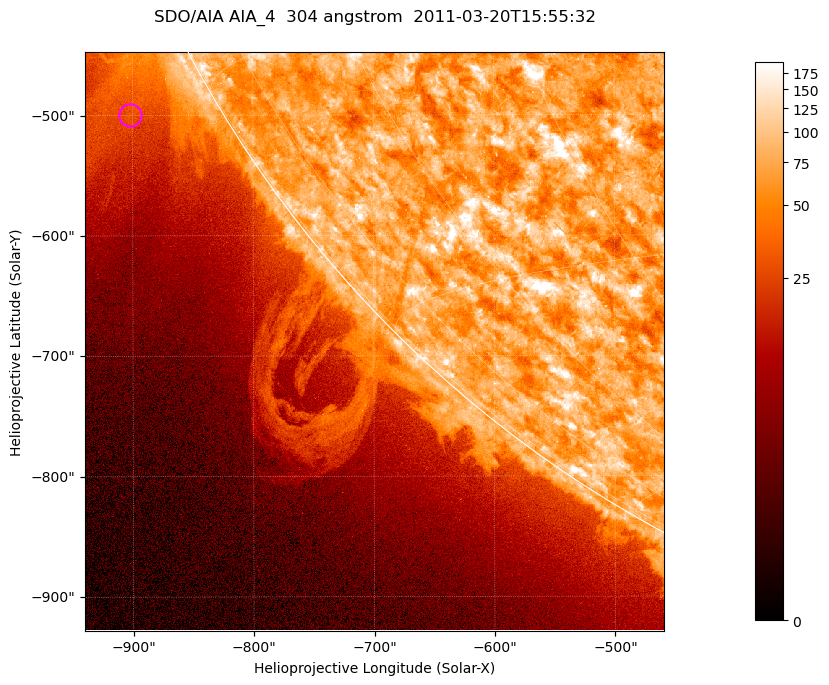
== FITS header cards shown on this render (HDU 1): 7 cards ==
TELESCOP= 'SDO/AIA '           / For AIA: SDO/AIA
INSTRUME= 'AIA_4   '           / For AIA: AIA_ATA1, AIA_ATA2, AIA_ATA3 or AIA_AT
WAVELNTH=                  304 / [angstrom] Wavelength
WAVEUNIT= 'angstrom'           / Wavelength unit: angstrom
DATE-OBS= '2011-03-20T15:55:32.127' / [ISO] Date when observation started; ISO 8
CTYPE1  = 'HPLN-TAN'           / CTYPE1; Typically HPLN
CTYPE2  = 'HPLT-TAN'           / CTYPE2; Typically HPLT

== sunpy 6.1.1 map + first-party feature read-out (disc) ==
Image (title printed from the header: SDO/AIA AIA_4  304 angstrom  2011-03-20T15:55:32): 801 x 801 px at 0.6 arcsec/px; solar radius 964 arcsec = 1606 px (partial field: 3.2% of the solar disc is inside the frame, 41% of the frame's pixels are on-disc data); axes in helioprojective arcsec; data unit not stated in the header (colour bar unlabelled)
Orientation: roll -0.132 deg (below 1 deg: not rotated)
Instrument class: DISC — disc imager (sunpy class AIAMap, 304 A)
Bright regions (active regions / flare kernels): reference = the on-disc median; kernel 7 px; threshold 5 sigma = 110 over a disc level ~71.8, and >= 1.15x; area >= 641 px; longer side >= 10 px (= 6 arcsec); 0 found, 0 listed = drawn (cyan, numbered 1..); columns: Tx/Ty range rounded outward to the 2 arcsec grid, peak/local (2 s.f.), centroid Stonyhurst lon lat
Off-limb structures (1.02-1.3 R_sun): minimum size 320 px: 7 found; the strongest spans PA ~115..125 deg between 1.02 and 1.2 R_sun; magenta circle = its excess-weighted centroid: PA ~120 deg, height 1.07 R_sun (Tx ~-902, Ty ~-500 arcsec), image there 2.1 x the reference